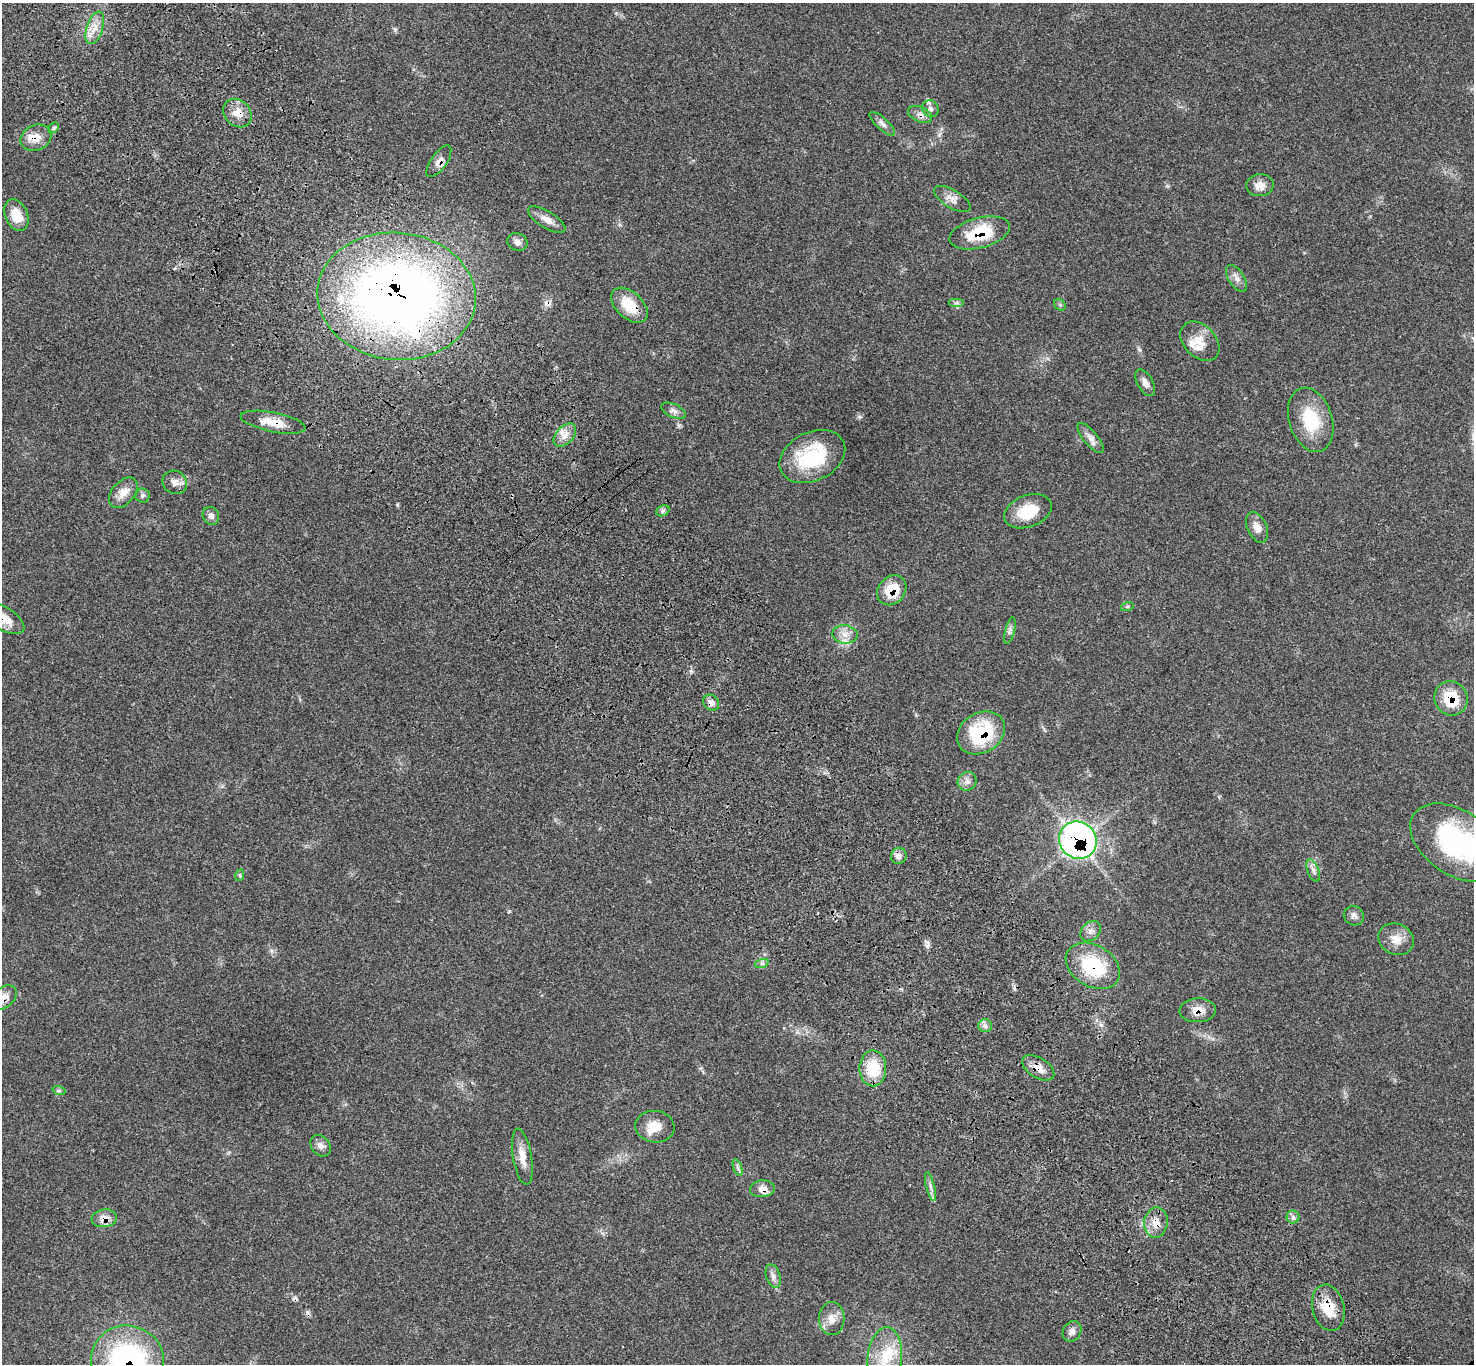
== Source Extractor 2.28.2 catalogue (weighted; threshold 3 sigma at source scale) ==
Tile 11 of 4 x 4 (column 3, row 3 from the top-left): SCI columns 3050-4521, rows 1604-2965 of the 6102 x 6074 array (HDU 1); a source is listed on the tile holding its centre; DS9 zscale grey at full resolution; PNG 1476 x 1366 px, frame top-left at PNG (2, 3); each listed source drawn as its Kron ellipse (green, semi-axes under 4 px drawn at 4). Shown black and unused: <1% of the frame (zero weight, under 3 of 4 exposures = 6% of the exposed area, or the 3 px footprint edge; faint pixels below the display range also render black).
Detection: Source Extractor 2.28.2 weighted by HDU 2 'WHT'; one run over the whole footprint, this tile lists its part. Background 0.058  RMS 0.0056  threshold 0.025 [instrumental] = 3 sigma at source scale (4.5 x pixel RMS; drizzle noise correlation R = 1.50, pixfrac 1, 0.05/0.05 arcsec/px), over >= 5 px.
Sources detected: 78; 2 cosmic-ray / hot-pixel residue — neither listed nor drawn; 2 inside a brighter listed object's ellipse — not listed separately; the other 74 listed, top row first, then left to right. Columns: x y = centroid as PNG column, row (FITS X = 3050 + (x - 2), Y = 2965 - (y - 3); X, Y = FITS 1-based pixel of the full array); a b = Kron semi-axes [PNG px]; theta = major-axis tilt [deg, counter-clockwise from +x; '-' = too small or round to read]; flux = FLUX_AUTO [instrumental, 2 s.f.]
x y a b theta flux
95 28 17 8 72 5.8
930 109 9 8 - 2.1
237 113 15 13 -47 6.6
920 114 13 7 -24 2.9
882 124 16 6 -42 2.5
54 128 6 4 47 0.92
36 138 16 12 25 6.3
439 161 18 7 55 3.8
1260 185 14 11 4 4.7
952 199 20 9 -31 4
16 215 17 11 -68 9.2
547 220 21 8 -32 4.6
980 233 31 15 15 22
517 242 10 8 -22 2.3
1236 278 15 7 -57 3.1
397 296 79 63 -5 460
957 303 8 4 0 1.2
629 305 21 13 -42 14
1060 305 6 5 - 0.93
1200 341 23 16 -46 8.7
1145 383 15 7 -60 3
674 411 13 6 -25 2.3
1311 420 33 21 -73 23
273 422 33 9 -11 9.5
565 435 14 8 46 4.6
1091 438 18 7 -51 3.4
812 456 34 24 26 34
175 482 13 11 -31 3.5
123 493 18 11 49 5.7
143 495 7 7 - 1.3
663 511 7 5 31 1.2
1028 511 25 15 21 15
211 516 9 8 - 2.2
1257 527 16 9 -66 4.6
892 590 16 13 49 13
1127 607 6 4 19 0.75
3 618 23 11 -31 8.5
1010 631 14 5 76 1.8
845 634 12 9 -8 4.6
1451 698 17 16 - 18
711 703 8 7 - 2.5
981 733 25 20 31 34
967 781 10 9 - 2.7
1078 840 19 18 - 190
1457 843 51 32 -34 75
899 856 8 8 - 3
1313 870 12 5 -69 2.1
240 875 6 4 73 0.67
1354 916 10 9 - 2.4
1091 931 11 8 43 2.7
1396 939 18 15 -25 6.8
762 963 7 4 19 1.1
1093 966 29 20 -31 32
3 997 15 10 39 5
1198 1010 18 12 2 6.4
985 1026 7 6 - 1.8
873 1068 18 13 -89 18
1038 1068 18 10 -32 5.7
59 1091 6 4 -18 0.91
655 1127 20 16 -8 8.5
320 1146 12 9 -50 2.8
522 1157 28 9 -80 6.5
738 1168 9 4 -71 1.2
930 1187 15 3 -76 1.8
762 1189 12 8 5 4.2
1293 1217 6 6 - 1.5
104 1218 13 9 7 4.9
1156 1222 15 12 80 6.2
773 1276 12 7 -73 2.6
1328 1308 23 16 -76 13
832 1319 16 12 -89 5.9
1072 1331 11 8 57 2.7
885 1358 30 17 85 19
128 1361 37 35 -22 100
Overlapping masked pixels (flux is a lower limit): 23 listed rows (the first 20) at x y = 237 113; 920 114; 36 138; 439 161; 980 233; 397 296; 629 305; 273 422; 892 590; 3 618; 1451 698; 711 703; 981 733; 1078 840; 1093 966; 3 997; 1198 1010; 1038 1068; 762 1189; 104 1218
Isophote crosses this tile's border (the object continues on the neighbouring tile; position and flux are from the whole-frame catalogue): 5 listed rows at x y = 3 618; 1457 843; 3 997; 885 1358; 128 1361
Unlisted compact peaks at least as high as the median listed source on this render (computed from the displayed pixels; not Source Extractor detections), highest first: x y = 509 911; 860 417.